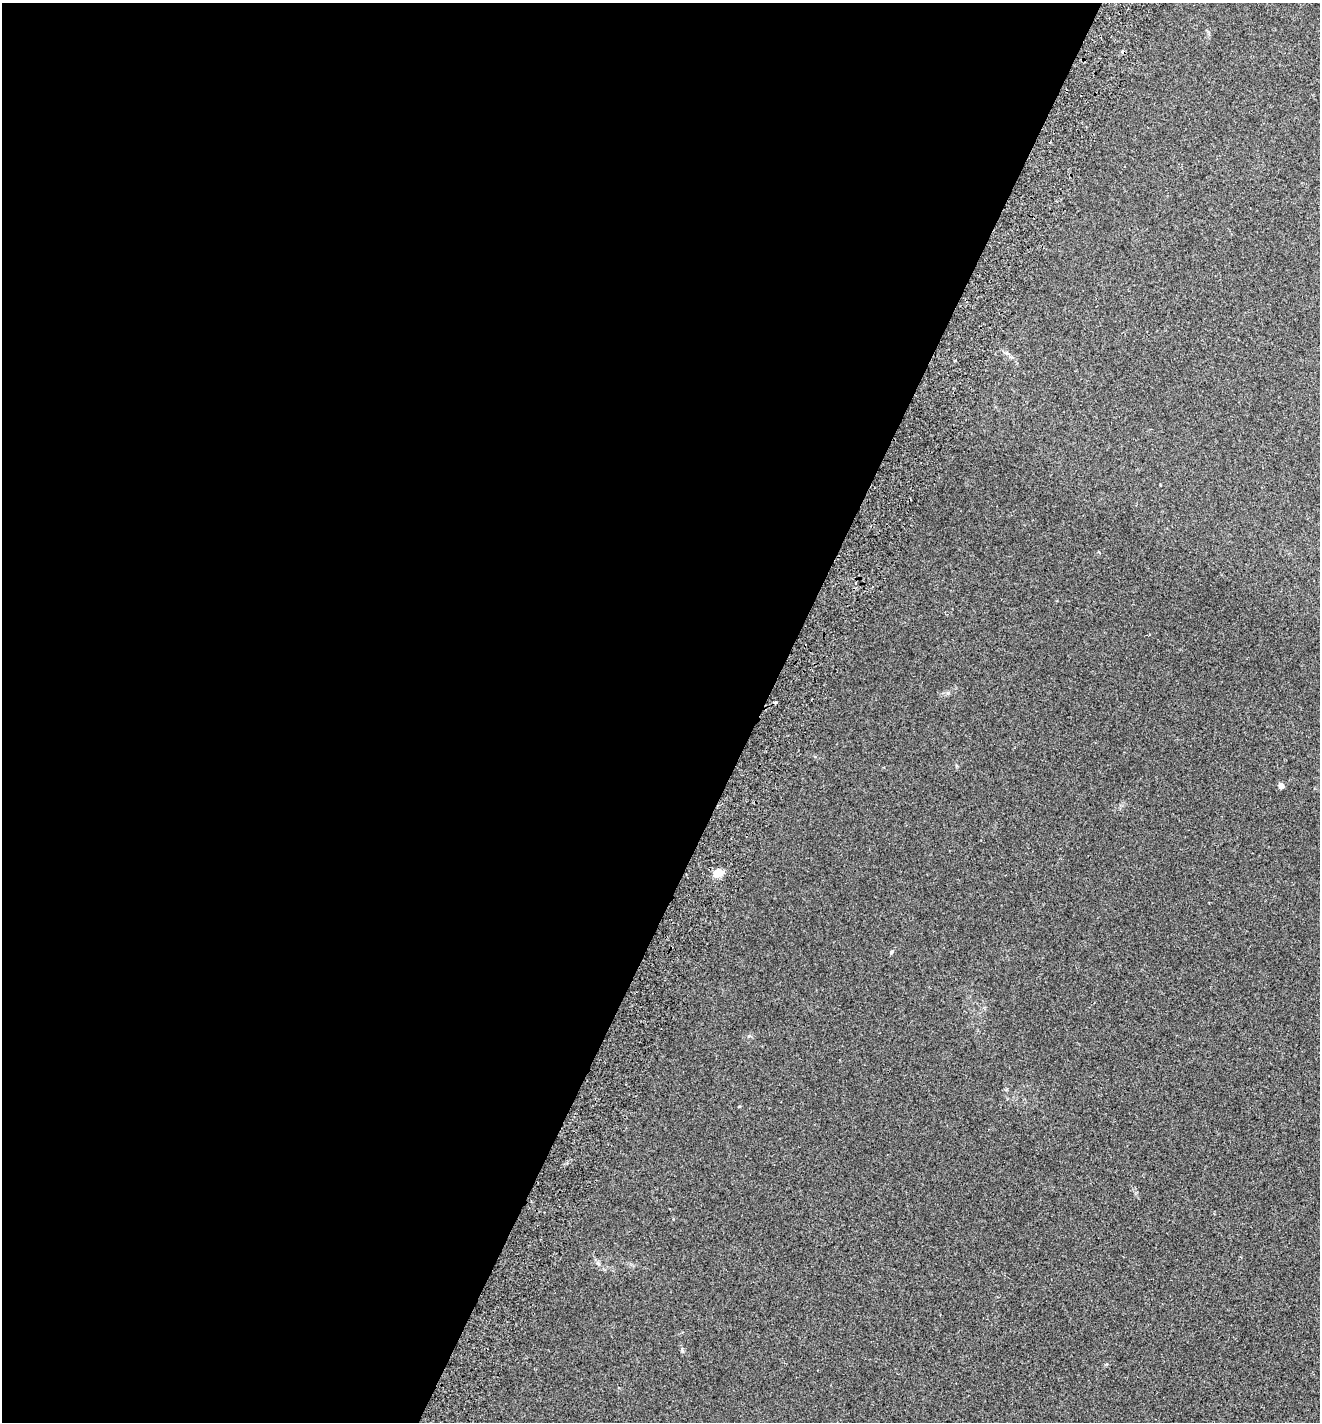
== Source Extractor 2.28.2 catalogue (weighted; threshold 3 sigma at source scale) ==
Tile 5 of 4 x 4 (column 1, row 2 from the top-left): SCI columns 200-1517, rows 2876-4295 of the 5803 x 5747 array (HDU 1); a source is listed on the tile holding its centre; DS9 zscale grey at full resolution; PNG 1322 x 1424 px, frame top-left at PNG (2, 3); no overlay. Shown black and unused: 58% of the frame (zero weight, under 2 of 3 exposures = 3% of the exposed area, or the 3 px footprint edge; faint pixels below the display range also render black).
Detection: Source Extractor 2.28.2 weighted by HDU 2 'WHT'; one run over the whole footprint, this tile lists its part. Background 0.0531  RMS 0.0077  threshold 0.0346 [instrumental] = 3 sigma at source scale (4.5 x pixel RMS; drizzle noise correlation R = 1.50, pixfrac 1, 0.05/0.05 arcsec/px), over >= 5 px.
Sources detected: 6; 2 cosmic-ray / hot-pixel residue — not listed; the other 4 listed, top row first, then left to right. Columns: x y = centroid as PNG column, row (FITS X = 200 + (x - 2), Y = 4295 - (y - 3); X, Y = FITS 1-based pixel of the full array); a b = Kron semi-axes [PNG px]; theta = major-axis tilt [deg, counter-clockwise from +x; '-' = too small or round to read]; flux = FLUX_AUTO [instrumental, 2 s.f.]
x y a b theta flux
1160 485 3 2 - 0.53
1281 786 4 4 - 7.2
717 873 12 9 13 7.2
891 952 5 4 - 0.96